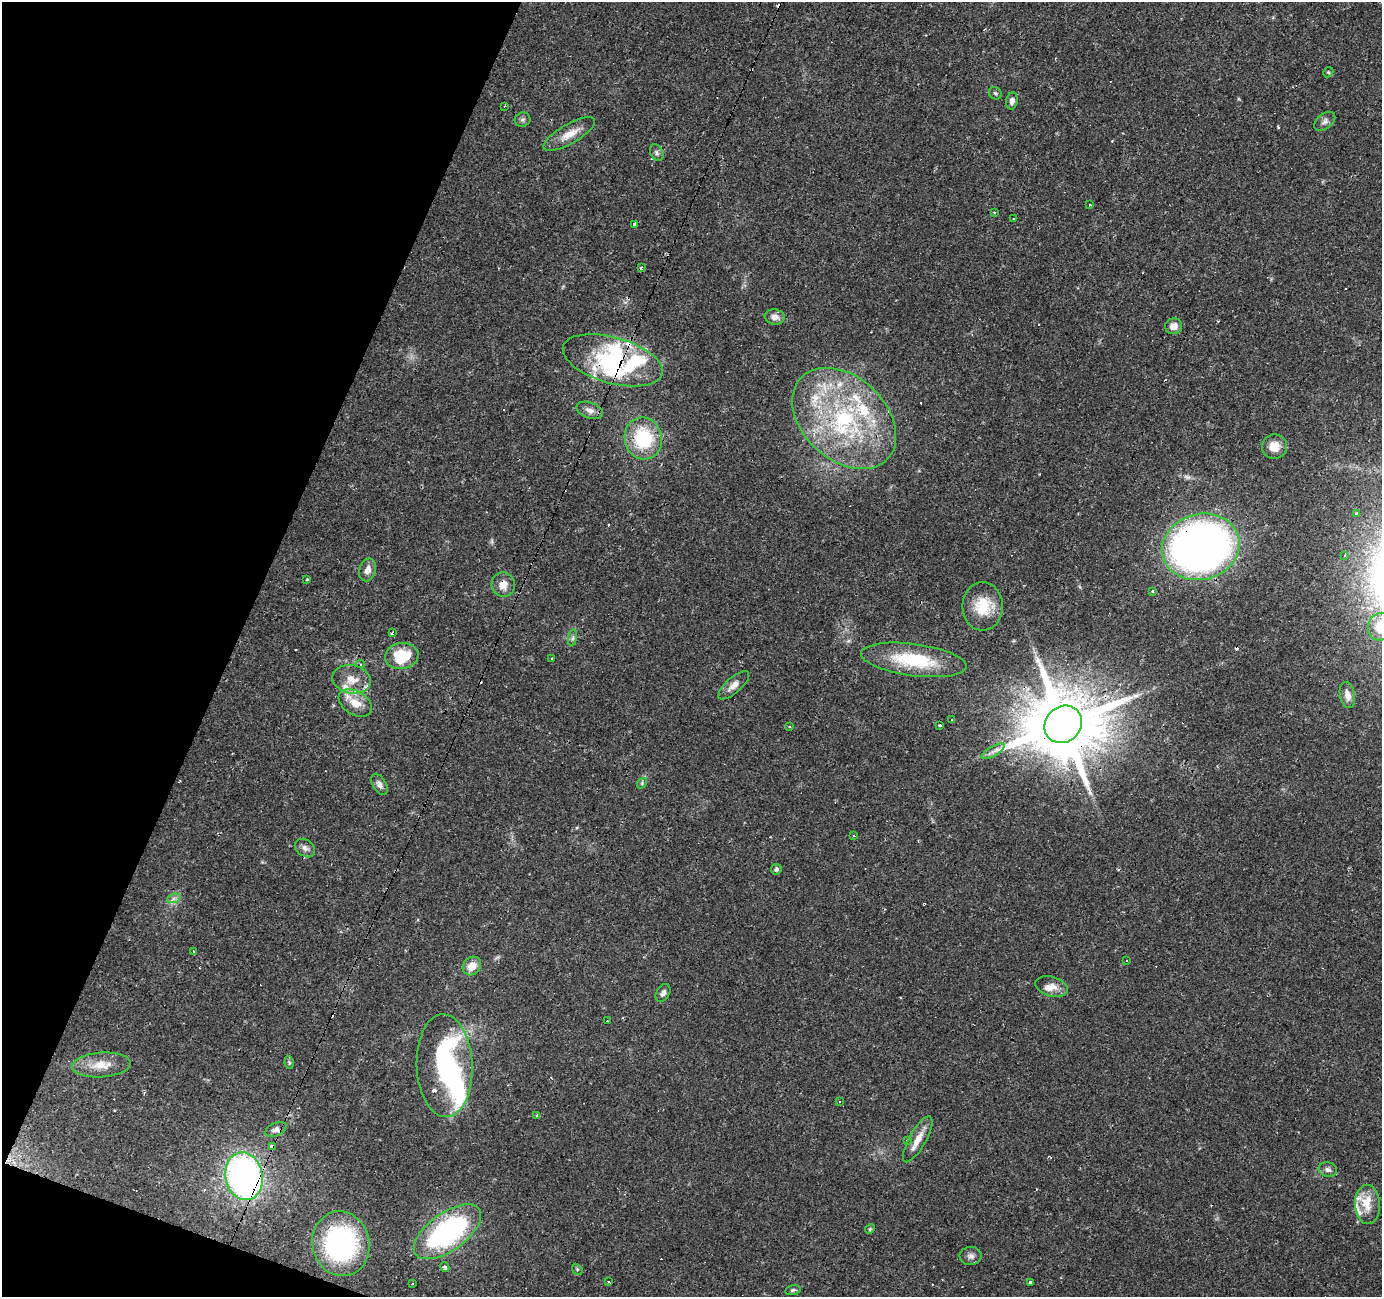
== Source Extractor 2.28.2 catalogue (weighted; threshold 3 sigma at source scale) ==
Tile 9 of 4 x 4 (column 1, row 3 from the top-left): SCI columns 1-1380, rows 1502-2796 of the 5523 x 5658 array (HDU 1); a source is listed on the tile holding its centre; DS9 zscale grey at full resolution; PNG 1384 x 1299 px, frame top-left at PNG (2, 2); each listed source drawn as its Kron ellipse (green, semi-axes under 4 px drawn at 4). Shown black and unused: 18% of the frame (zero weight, under 2 of 3 exposures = <1% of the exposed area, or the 3 px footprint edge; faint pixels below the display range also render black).
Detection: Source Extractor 2.28.2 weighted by HDU 2 'WHT'; one run over the whole footprint, this tile lists its part. Background 0.0346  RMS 0.0034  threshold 0.0152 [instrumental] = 3 sigma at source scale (4.5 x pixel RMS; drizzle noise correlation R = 1.50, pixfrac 1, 0.0396/0.0396 arcsec/px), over >= 5 px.
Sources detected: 114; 3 inside a brighter object's white glare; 20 cosmic-ray / hot-pixel residue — neither listed nor drawn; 13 inside a brighter listed object's ellipse — not listed separately; the other 78 listed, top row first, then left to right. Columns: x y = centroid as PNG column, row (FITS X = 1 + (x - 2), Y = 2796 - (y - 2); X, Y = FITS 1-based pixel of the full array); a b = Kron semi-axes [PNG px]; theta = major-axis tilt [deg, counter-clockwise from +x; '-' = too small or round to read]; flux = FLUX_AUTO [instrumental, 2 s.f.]
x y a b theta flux
1328 72 5 5 - 0.44
995 93 7 6 - 0.65
1012 101 8 5 81 1.6
504 106 3 3 - 0.32
523 120 8 7 - 0.85
1325 121 12 7 38 1.3
569 134 29 9 30 4.9
657 153 9 6 -62 0.89
1090 205 2 2 - 0.36
995 212 3 3 - 0.76
1014 219 3 3 - 1.6
634 224 4 3 - 0.93
641 268 3 3 - 0.58
775 317 10 7 -9 2.4
1174 326 8 8 - 2.8
613 360 51 23 -16 30
590 410 13 8 -20 2
844 418 59 41 -43 59
643 438 21 18 -78 21
1274 447 12 12 - 4.6
1357 513 3 3 - 1.1
1201 547 39 33 15 220
1344 555 3 3 - 0.88
368 570 11 8 73 2.4
307 579 3 3 - 0.42
503 585 12 11 - 3.1
1153 591 3 3 - 0.59
983 606 24 20 -90 10
1380 627 14 12 76 11
392 633 4 3 - 0.8
573 638 8 4 82 0.78
402 656 17 13 8 13
552 658 3 3 - 0.47
914 660 53 16 -7 21
360 664 4 4 - 0.52
352 679 19 14 -11 5.1
734 685 19 7 42 2.6
1347 695 13 7 -78 2.4
355 703 18 11 -32 5.5
952 720 3 3 - 1
1063 724 20 17 44 4100
940 725 3 3 - 1.3
789 727 4 2 - 0.36
993 751 13 5 31 1.7
642 783 6 4 50 0.48
379 784 12 6 -59 1.6
853 835 3 2 - 0.36
305 848 11 8 -37 1.6
776 869 5 5 - 0.77
174 898 7 4 19 0.87
194 952 4 3 - 1.4
1127 961 3 2 - 0.34
472 966 10 8 47 4.2
1052 986 16 10 -16 3.2
663 993 9 6 57 1.3
607 1021 3 2 - 0.29
289 1062 6 4 -79 0.51
101 1065 29 12 4 6.3
445 1066 51 28 -88 62
840 1102 3 3 - 0.74
537 1115 4 3 - 0.64
276 1129 11 6 25 1.6
918 1139 26 8 61 4.2
907 1140 4 3 - 0.45
272 1147 4 3 - 6.6
1328 1170 9 7 -14 1.3
244 1176 24 18 -79 130
1367 1205 19 12 -86 5.5
870 1229 5 4 - 0.47
447 1232 39 19 35 61
341 1244 32 28 -79 51
971 1256 11 9 2 1.5
445 1267 5 4 - 1
577 1269 6 4 -47 0.48
609 1282 3 2 - 0.37
1030 1282 4 3 - 0.83
412 1283 3 2 - 0.5
793 1290 8 5 12 0.73
Overlapping masked pixels (flux is a lower limit): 6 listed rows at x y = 613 360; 1201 547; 503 585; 1063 724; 272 1147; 244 1176
Isophote crosses this tile's border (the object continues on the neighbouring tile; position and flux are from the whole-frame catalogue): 1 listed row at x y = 1380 627